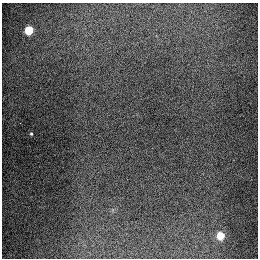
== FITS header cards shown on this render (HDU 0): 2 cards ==
NAXIS1  =                  256
NAXIS2  =                  256

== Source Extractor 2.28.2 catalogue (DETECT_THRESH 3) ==
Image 256 x 256 px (HDU 0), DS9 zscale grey, 1 PNG px = 1 image px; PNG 260 x 260 px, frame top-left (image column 1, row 256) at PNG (2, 3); no overlay
Background 1300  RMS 27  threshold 80.1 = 3 sigma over >= 5 px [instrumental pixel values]
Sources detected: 4; all 4 listed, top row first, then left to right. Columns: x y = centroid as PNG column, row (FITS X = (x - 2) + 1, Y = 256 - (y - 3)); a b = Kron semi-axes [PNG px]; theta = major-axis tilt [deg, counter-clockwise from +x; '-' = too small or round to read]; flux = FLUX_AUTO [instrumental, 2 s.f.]
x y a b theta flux
29 30 5 5 - 92000
20 123 2 2 - 1100
31 134 3 3 - 2000
220 236 5 5 - 68000